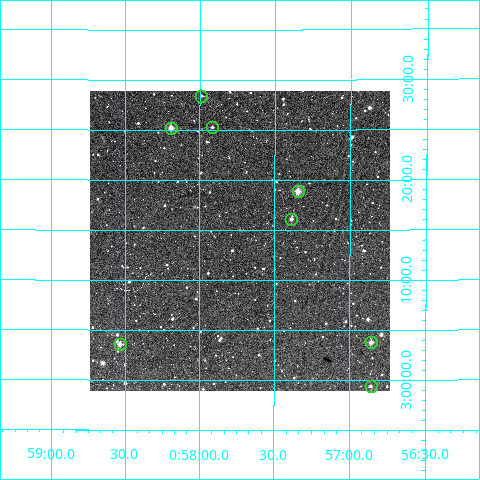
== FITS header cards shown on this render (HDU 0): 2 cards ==
NAXIS1  =                  300
NAXIS2  =                  300

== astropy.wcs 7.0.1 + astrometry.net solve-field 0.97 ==
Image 300 x 300 px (HDU 0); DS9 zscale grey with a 90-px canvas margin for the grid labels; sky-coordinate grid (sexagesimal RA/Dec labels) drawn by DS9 from the SOLVED WCS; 8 Tycho-2 reference stars matched to detected sources circled (green)
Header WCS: RA---TAN/DEC--TAN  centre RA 00:57:44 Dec +03:14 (14.43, +3.23 deg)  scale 6 arcsec/px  FOV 30.0' x 30.0'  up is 0 deg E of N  parity normal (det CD < 0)
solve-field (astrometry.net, Tycho-2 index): VERIFIED the header's WCS against the Tycho-2 star catalogue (verified at 2 index scales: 8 matches each, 0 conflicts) and refined it, rather than solving blind
Solved WCS: RA---TAN-SIP/DEC--TAN-SIP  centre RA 00:57:44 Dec +03:14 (14.43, +3.23 deg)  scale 5.99 arcsec/px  FOV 29.9' x 29.9'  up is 0 deg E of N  parity normal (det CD < 0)
The solver's refit moves the header's centre by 1.9 arcsec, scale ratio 0.9975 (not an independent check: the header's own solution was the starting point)
Tycho-2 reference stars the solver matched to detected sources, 8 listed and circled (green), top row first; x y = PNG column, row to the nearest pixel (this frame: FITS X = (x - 90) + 1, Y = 300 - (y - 91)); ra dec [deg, ICRS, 3 dp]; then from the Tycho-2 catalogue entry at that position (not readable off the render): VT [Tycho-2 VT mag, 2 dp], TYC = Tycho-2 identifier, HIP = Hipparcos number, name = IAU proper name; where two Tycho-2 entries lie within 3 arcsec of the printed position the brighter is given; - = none
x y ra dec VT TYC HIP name
201 96 14.497 +3.474 11.93 15-1301-1 - -
212 127 14.479 +3.421 12.15 15-115-1 - -
171 128 14.548 +3.420 10.53 15-256-1 - -
298 191 14.336 +3.315 10.19 15-284-1 - -
291 219 14.347 +3.269 11.96 15-386-1 - -
371 342 14.215 +3.063 11.21 15-116-1 - -
120 344 14.633 +3.060 11.07 15-334-1 - -
371 386 14.214 +2.990 11.71 15-254-1 - -